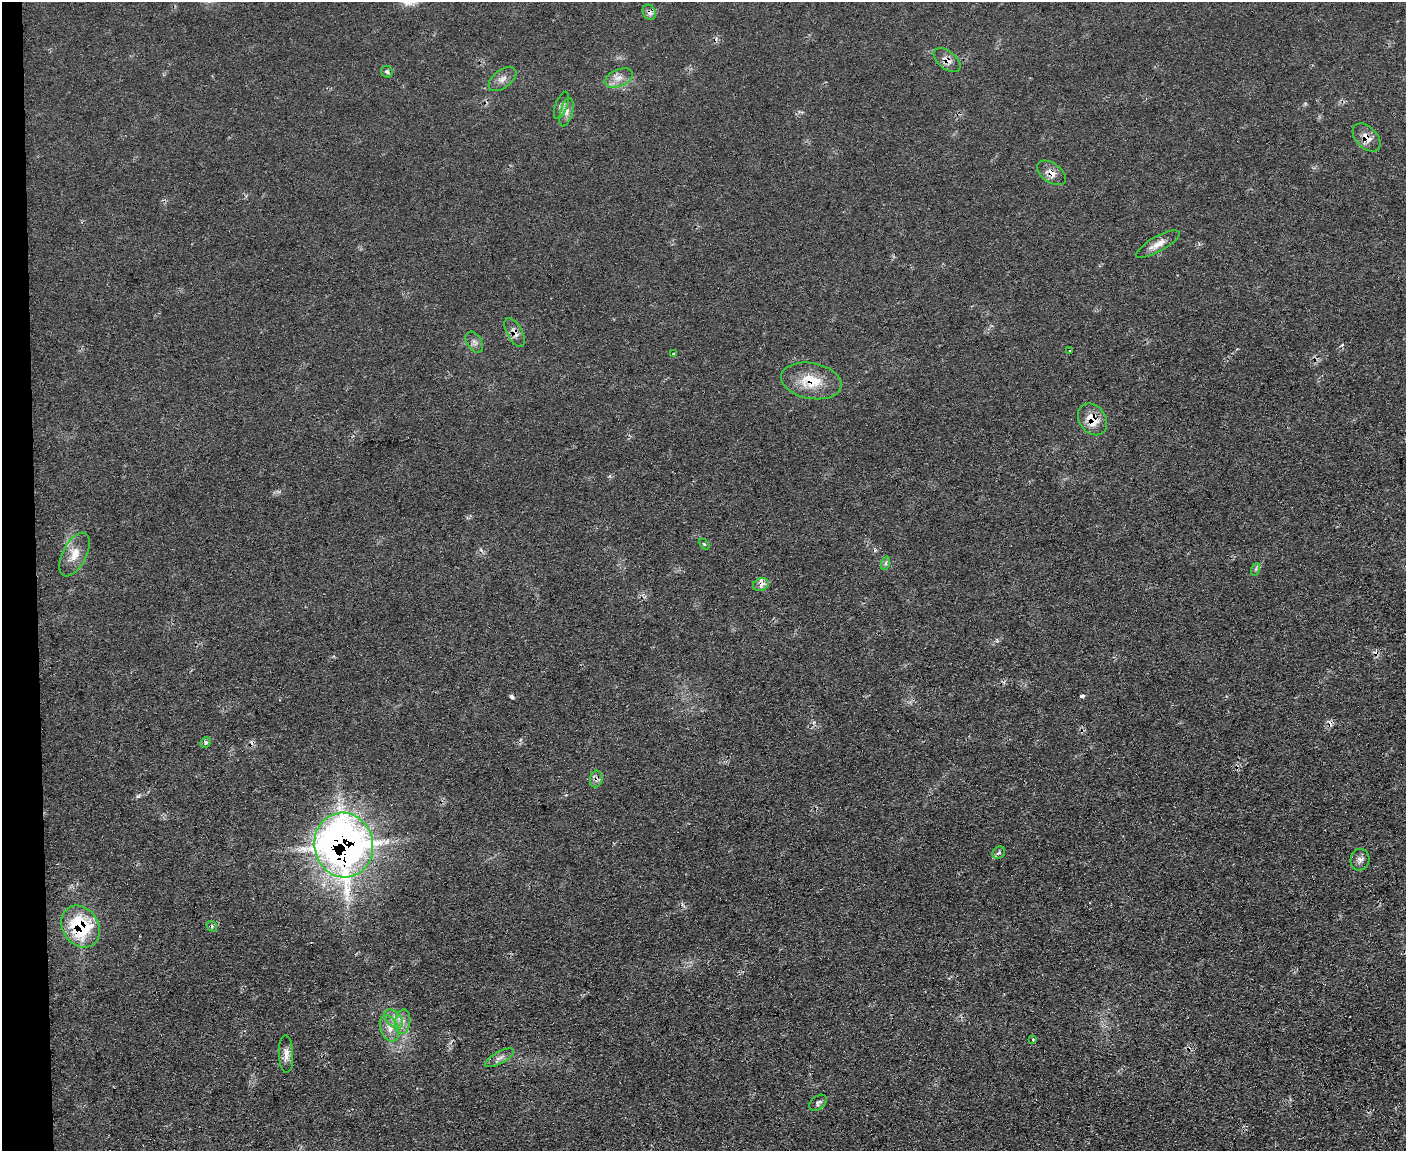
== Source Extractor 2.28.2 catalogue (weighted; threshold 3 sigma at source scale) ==
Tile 4 of 3 x 4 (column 1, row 2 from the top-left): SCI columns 234-1637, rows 2299-3447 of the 4570 x 4596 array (HDU 1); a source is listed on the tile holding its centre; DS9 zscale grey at full resolution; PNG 1408 x 1153 px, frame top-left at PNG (2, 2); each listed source drawn as its Kron ellipse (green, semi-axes under 4 px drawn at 4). Shown black and unused: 3% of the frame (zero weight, under 2 of 3 exposures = <1% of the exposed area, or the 3 px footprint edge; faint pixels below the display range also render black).
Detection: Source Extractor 2.28.2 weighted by HDU 2 'WHT'; one run over the whole footprint, this tile lists its part. Background 0.0564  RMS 0.0088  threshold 0.0394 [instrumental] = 3 sigma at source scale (4.5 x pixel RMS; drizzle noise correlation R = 1.50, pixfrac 1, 0.05/0.05 arcsec/px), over >= 5 px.
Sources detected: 40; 5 cosmic-ray / hot-pixel residue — neither listed nor drawn; the other 35 listed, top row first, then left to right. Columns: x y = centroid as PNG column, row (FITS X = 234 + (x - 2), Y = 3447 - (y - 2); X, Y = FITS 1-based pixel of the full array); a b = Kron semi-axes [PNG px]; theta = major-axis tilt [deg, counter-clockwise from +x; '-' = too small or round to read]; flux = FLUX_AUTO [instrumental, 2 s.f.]
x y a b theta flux
649 12 8 6 -60 4.7
947 60 16 8 -39 7.1
387 72 6 5 - 2.9
619 78 15 8 23 7.5
502 79 16 9 38 6.3
561 105 14 6 69 3.5
566 112 14 6 75 5.3
1366 137 17 10 -45 9.4
1051 173 16 9 -35 8.1
1158 244 25 7 29 8.4
515 332 16 7 -61 6.6
474 342 11 7 -57 3.8
1070 351 3 2 - 1.1
674 354 3 3 - 1.5
811 381 31 18 -11 27
1092 419 17 13 -53 17
704 544 6 4 -45 1.2
74 554 24 11 62 13
886 563 7 4 72 1.7
1256 569 6 4 71 1.5
761 585 8 6 24 5.4
206 742 6 4 51 2.3
596 779 8 6 77 3.4
344 845 32 29 -79 700
999 853 7 5 42 2.1
1360 860 11 9 77 4.7
212 926 5 5 - 1.5
81 927 22 18 -58 67
394 1019 11 7 -47 6.3
403 1022 12 7 81 6.4
389 1028 14 9 -67 8.2
1033 1039 4 3 - 1.4
286 1054 19 7 -88 6.7
499 1058 16 6 29 4.6
818 1103 10 6 39 2.7
Overlapping masked pixels (flux is a lower limit): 11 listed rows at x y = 649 12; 947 60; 1366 137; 1051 173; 515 332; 811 381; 1092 419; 761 585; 596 779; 344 845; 81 927